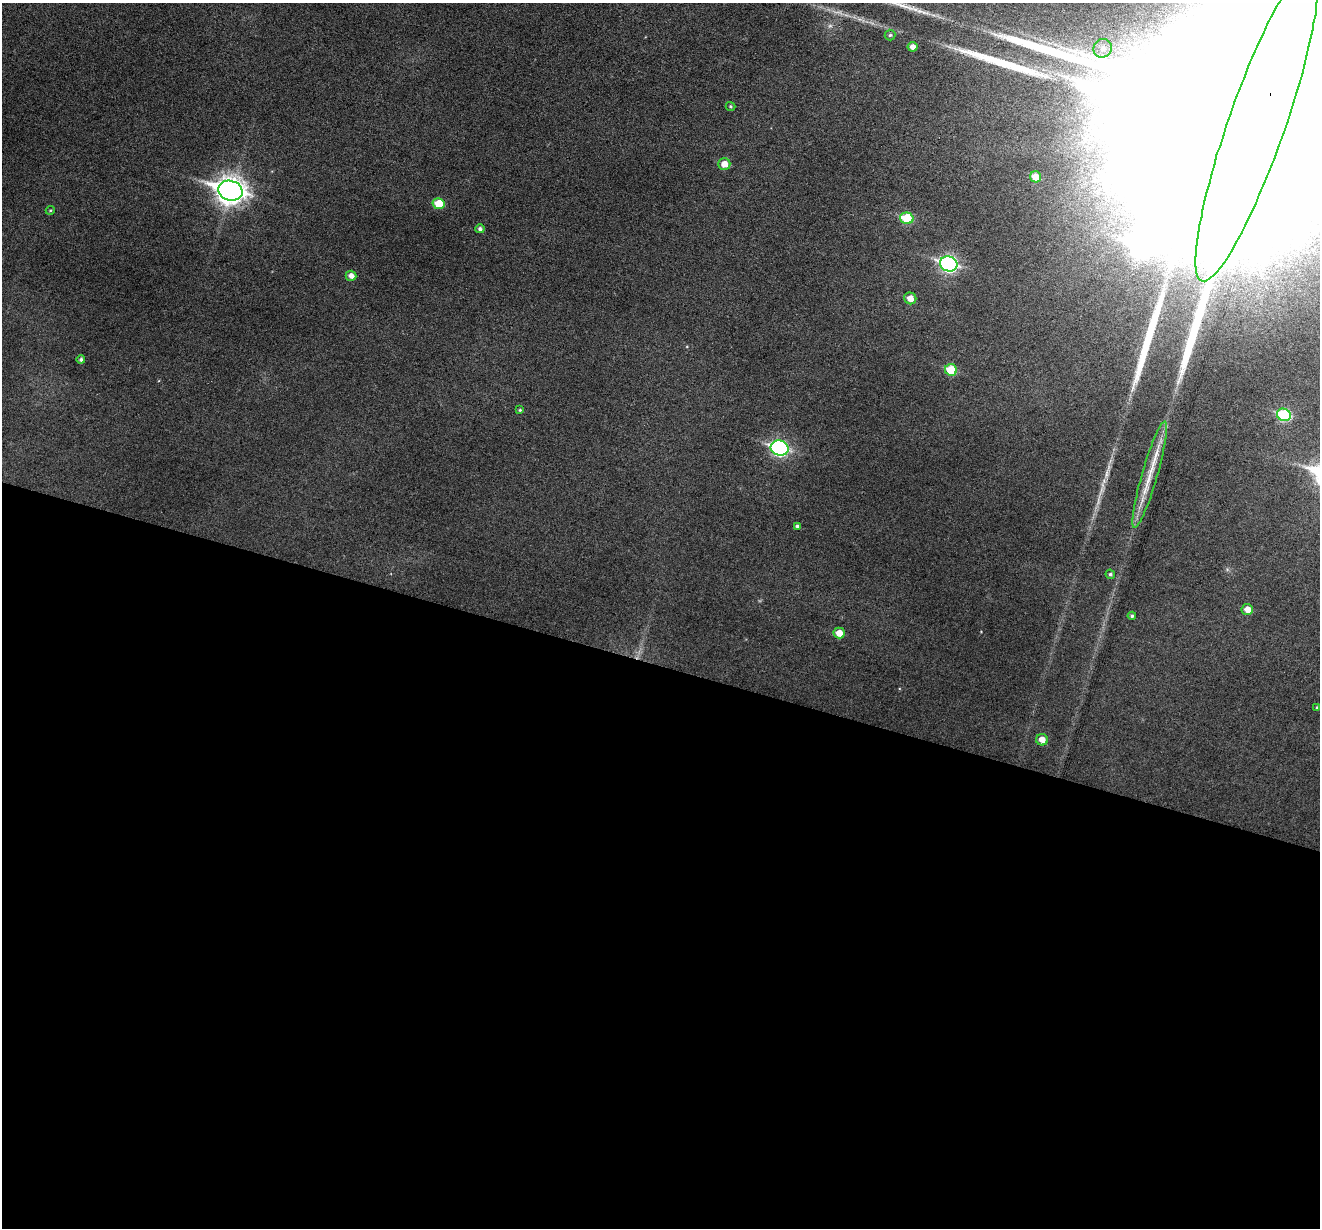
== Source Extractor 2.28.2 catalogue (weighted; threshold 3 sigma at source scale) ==
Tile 14 of 4 x 4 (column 2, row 4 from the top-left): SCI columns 1319-2636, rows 131-1356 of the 5274 x 5294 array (HDU 1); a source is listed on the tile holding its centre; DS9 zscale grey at full resolution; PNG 1322 x 1230 px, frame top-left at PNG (2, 3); each listed source drawn as its Kron ellipse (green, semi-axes under 4 px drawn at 4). Shown black and unused: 46% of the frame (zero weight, under 3 of 6 exposures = <1% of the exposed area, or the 3 px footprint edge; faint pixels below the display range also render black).
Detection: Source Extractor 2.28.2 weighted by HDU 2 'WHT'; one run over the whole footprint, this tile lists its part. Background 0.0483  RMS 0.0059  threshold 0.0241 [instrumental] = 3 sigma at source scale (4.09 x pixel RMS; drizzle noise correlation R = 1.36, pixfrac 0.8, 0.05/0.05 arcsec/px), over >= 5 px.
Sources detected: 33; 1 too faint to see at this stretch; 1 inside a brighter object's white glare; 3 long thin detections or spike segments (spike, bleed or trail) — neither listed nor drawn; the other 28 listed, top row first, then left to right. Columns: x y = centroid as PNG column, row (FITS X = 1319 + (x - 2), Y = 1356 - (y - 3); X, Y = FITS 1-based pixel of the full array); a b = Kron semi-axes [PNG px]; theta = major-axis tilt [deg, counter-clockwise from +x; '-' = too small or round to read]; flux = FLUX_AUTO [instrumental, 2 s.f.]
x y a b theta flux
890 35 5 5 - 1
913 47 5 5 - 3.2
1103 48 9 9 - 4.9
730 106 5 4 - 0.72
1257 124 166 28 71 270000
724 164 6 6 - 5.7
1035 177 6 5 - 8.9
230 191 12 10 -16 600
439 204 6 5 - 12
50 210 4 4 - 0.62
907 218 7 5 -16 22
480 229 5 4 - 1.4
949 264 9 7 -20 140
351 276 5 5 - 3.2
910 298 6 5 - 4.6
81 359 4 4 - 1.3
951 370 6 5 - 17
520 410 4 4 - 0.69
1284 415 7 6 - 41
780 448 9 7 -19 110
1150 475 55 8 74 16
797 526 4 4 - 1.2
1110 574 5 4 - 1
1247 609 6 5 - 5
1132 616 4 4 - 1
839 633 5 5 - 6.1
1317 708 4 3 - 0.69
1042 740 6 6 - 4.5
Overlapping masked pixels (flux is a lower limit): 1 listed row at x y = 1257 124
Isophote crosses this tile's border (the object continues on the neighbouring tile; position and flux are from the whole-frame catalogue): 1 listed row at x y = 1257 124